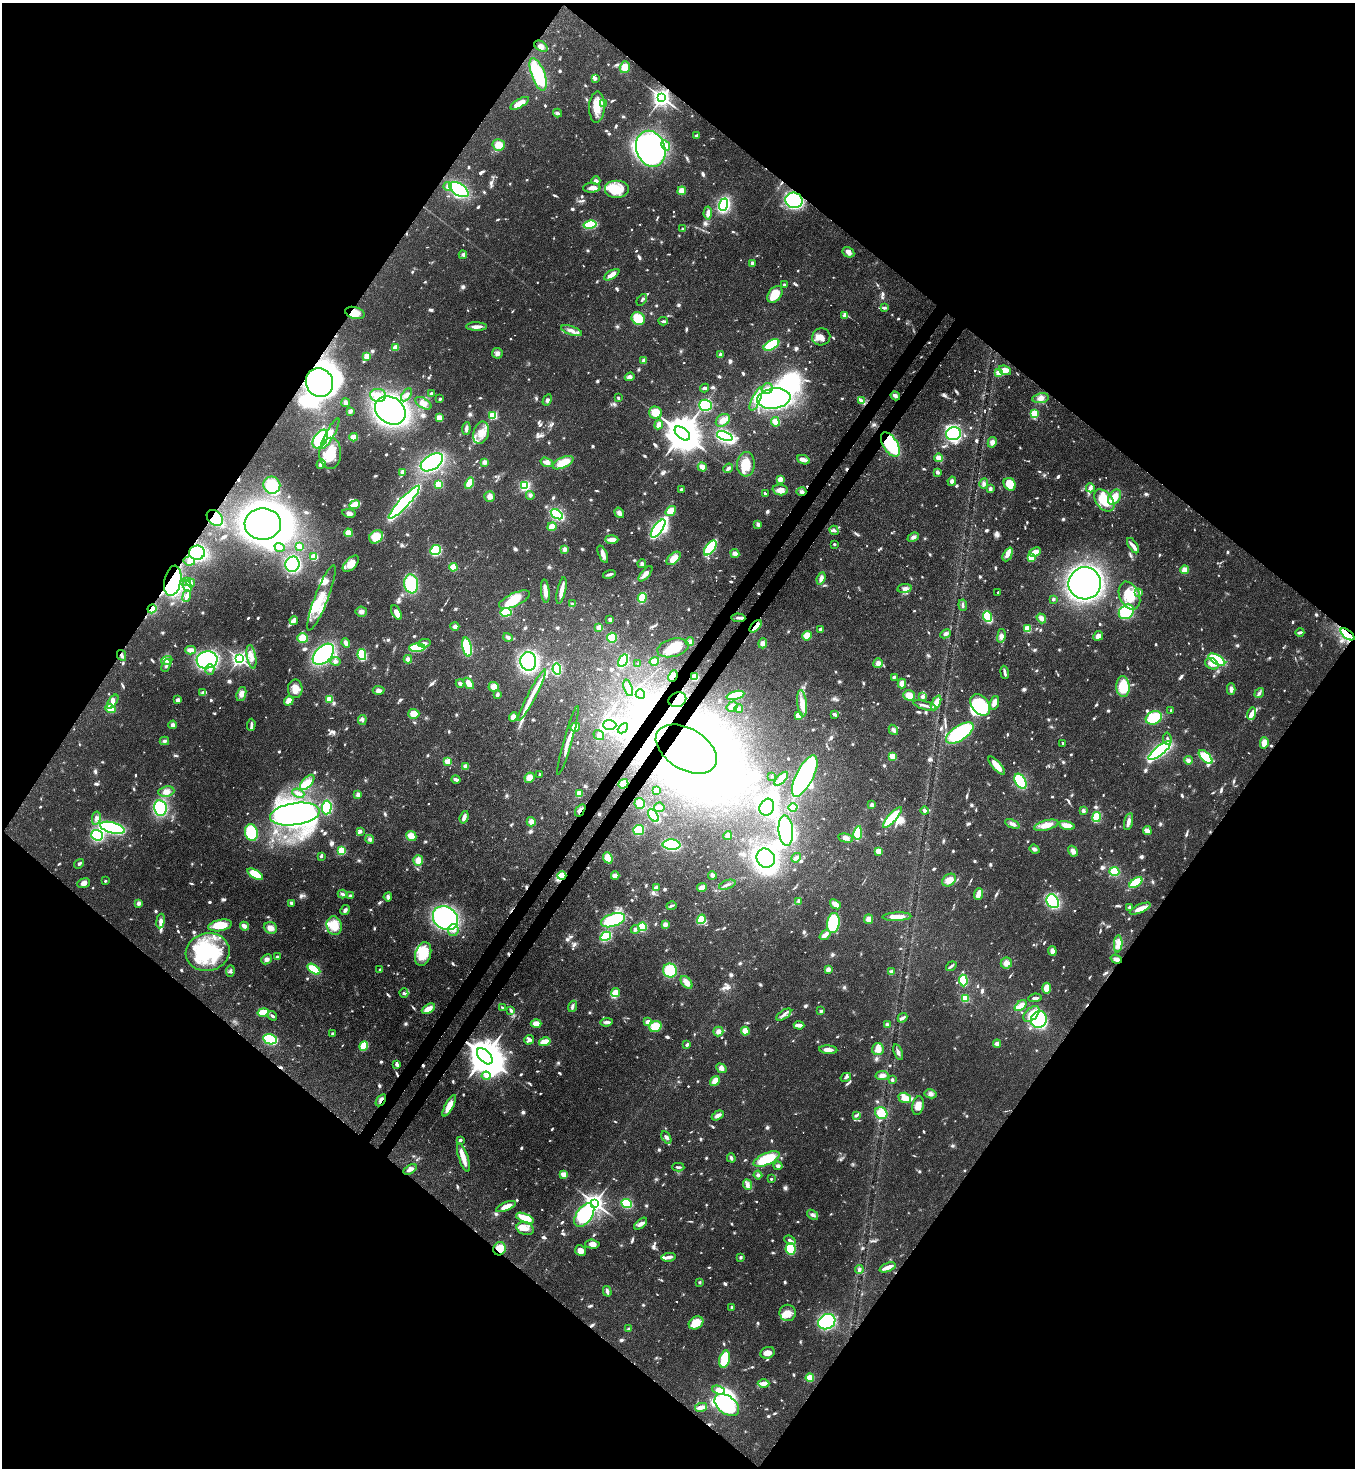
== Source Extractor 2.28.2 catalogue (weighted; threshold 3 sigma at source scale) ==
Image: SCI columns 371-5782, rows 71-5932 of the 6011 x 5990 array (HDU 1 of 3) = the unmasked area's bounding box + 8 px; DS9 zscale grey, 4 x 4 block average (1 PNG px = mean of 4 x 4 image px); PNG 1357 x 1470 px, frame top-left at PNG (2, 3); each listed source drawn as its Kron ellipse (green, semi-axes under 4 px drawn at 4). Shown black and unused: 51% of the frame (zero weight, under 3 of 4 exposures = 7% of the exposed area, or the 3 px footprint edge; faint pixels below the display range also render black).
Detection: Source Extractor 2.28.2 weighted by HDU 2 'WHT'. Background 0.0745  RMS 0.0039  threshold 0.0174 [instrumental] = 3 sigma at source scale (4.5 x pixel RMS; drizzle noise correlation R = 1.50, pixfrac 1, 0.05/0.05 arcsec/px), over >= 5 px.
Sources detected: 1344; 3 too faint to see at this stretch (4 x 4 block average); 38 inside a brighter object's white glare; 3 cosmic-ray / hot-pixel residue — neither listed nor drawn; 11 coinciding with a brighter row at this scale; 105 inside a brighter listed object's ellipse — not listed separately; of the other 1184, all 500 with FLUX_AUTO >= 5.17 (the completeness limit of this list) listed and drawn (684 fainter detections not listed), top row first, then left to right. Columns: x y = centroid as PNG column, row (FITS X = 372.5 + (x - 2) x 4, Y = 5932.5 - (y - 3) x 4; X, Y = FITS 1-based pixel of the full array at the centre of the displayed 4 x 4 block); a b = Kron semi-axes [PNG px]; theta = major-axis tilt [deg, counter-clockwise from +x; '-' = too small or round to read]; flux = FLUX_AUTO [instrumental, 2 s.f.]
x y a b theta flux
541 46 7 4 -33 9.7
625 67 6 5 - 29
538 74 17 6 -70 130
595 78 3 2 - 12
662 98 3 3 - 1700
520 103 10 4 29 32
604 103 2 2 - 59
597 107 15 8 88 41
557 113 4 3 - 7.5
697 135 3 2 - 6.7
499 145 6 5 - 27
666 145 5 4 - 11
651 149 18 14 -69 680
596 181 4 3 - 6.9
448 186 4 4 - 7
592 188 9 4 2 15
459 189 11 6 -33 220
616 190 12 9 0 60
682 191 4 4 - 24
794 200 9 7 -14 260
724 205 6 4 70 230
708 213 6 3 86 16
590 225 7 3 12 120
683 229 2 2 - 20
848 252 6 5 - 13
463 255 4 3 - 6.3
752 263 4 3 - 7.3
612 275 8 3 31 20
784 285 3 2 - 6.2
775 294 9 6 54 51
642 300 6 2 53 5.4
884 308 4 2 - 5.9
355 313 10 6 -15 27
844 316 3 3 - 13
638 318 7 6 - 77
663 321 4 2 - 5.7
476 327 10 3 -1 16
571 331 11 4 -19 15
821 337 9 8 - 16
771 345 8 4 29 110
396 347 3 3 - 22
497 353 5 5 - 9.8
721 355 3 3 - 11
367 356 4 3 - 24
644 361 4 3 - 8.6
1005 370 6 4 -20 20
998 372 3 2 - 35
630 377 5 4 - 9
319 382 15 13 -65 1000
705 388 4 2 - 5.8
767 389 6 5 - 13
431 394 3 3 - 7.7
378 395 8 6 -6 25
406 395 7 3 56 8
895 396 5 4 - 6.7
618 398 3 2 - 6
774 398 17 10 7 530
1041 398 8 5 9 13
440 399 2 2 - 20
756 399 12 3 66 19
547 400 6 3 61 6.4
861 401 4 3 - 5.4
346 403 4 3 - 9
423 403 9 5 -32 14
705 405 6 5 - 160
390 410 16 13 -34 870
350 411 4 3 - 6.3
655 413 6 6 - 40
1034 413 2 2 - 170
493 415 2 2 - 220
439 418 4 3 - 28
723 420 7 5 35 16
775 422 5 3 - 24
659 425 5 3 - 15
466 428 6 3 84 8.6
481 433 11 7 73 32
682 433 9 5 -39 11000
330 434 17 4 61 26
953 434 7 6 - 220
725 436 8 4 -20 230
354 437 4 3 - 23
320 439 10 6 56 200
992 442 5 4 - 11
890 444 13 7 -59 230
330 453 15 11 87 68
939 458 4 3 - 15
803 460 6 3 -23 13
432 462 12 7 33 380
485 462 4 3 - 9.2
547 462 6 4 -16 15
563 463 11 5 26 41
321 464 5 4 - 11
746 464 12 9 87 51
702 467 5 4 - 15
728 468 5 3 - 6.2
402 472 4 3 - 6.5
937 472 4 3 - 6.5
780 479 4 3 - 16
952 481 4 3 - 8.9
469 483 6 3 60 41
439 484 2 2 - 170
984 484 5 4 - 7
1010 484 7 5 -51 51
272 485 9 8 - 80
525 486 4 3 - 98
1090 488 4 4 - 8.2
681 489 2 2 - 8.9
990 489 3 3 - 9
780 490 8 5 -4 22
801 492 5 4 - 7.2
765 494 3 2 - 5.2
530 495 4 4 - 5.9
490 496 5 5 - 14
1114 497 8 5 56 33
1104 500 12 8 -52 70
404 502 22 5 47 630
355 505 5 3 - 72
671 511 5 4 - 35
349 513 7 4 -10 11
619 513 5 3 - 14
557 514 7 3 -32 250
215 518 9 6 -44 76
263 524 18 15 2 1100
758 524 4 3 - 7
552 527 5 4 - 26
658 528 10 4 54 310
834 530 5 3 - 6.7
348 533 4 4 - 25
376 537 7 6 - 62
913 537 6 4 23 8.7
612 539 6 3 -2 21
834 544 2 2 - 10
1133 546 8 3 -58 15
280 547 5 3 - 6.2
300 547 4 3 - 14
710 548 9 4 53 160
565 549 3 3 - 13
436 550 5 5 - 140
1035 552 6 3 25 23
197 553 8 7 - 290
735 553 4 4 - 12
603 554 9 3 -67 14
1008 554 7 3 64 16
314 557 4 3 - 31
674 558 8 5 43 28
1031 558 2 2 - 110
189 561 6 4 -10 17
293 564 7 7 - 230
351 564 10 5 45 33
642 564 4 4 - 5.8
453 567 4 3 - 35
1185 570 4 4 - 19
609 574 6 2 14 8.5
646 574 9 3 49 15
821 578 6 4 69 12
173 581 15 8 78 230
187 582 2 2 - 17
191 583 4 3 - 5.2
1085 583 16 16 - 890
411 584 9 7 -82 120
187 586 6 3 -68 11
905 588 7 4 9 11
561 590 13 2 77 29
545 591 12 3 -85 24
998 592 2 2 - 5.3
1139 592 3 2 - 7.5
187 596 6 2 69 19
1129 596 15 10 -66 66
321 598 35 6 69 59
642 598 5 3 - 87
1053 599 2 2 - 8.3
514 600 16 6 24 60
572 604 4 3 - 5.2
963 605 6 2 -86 5.5
152 609 5 3 - 40
361 612 6 5 - 11
396 612 8 3 -61 29
506 612 5 4 - 140
1126 612 8 6 41 110
988 617 5 3 - 120
738 618 7 2 -3 7.7
1041 618 5 4 - 11
610 619 3 3 - 7.6
294 620 4 4 - 6.4
455 626 4 3 - 9.8
756 626 7 3 47 34
599 627 3 3 - 18
820 629 3 3 - 6.9
1028 629 2 2 - 170
1300 632 4 3 - 5.9
946 634 5 3 - 7.1
1347 634 8 3 -39 210
807 636 5 4 - 32
1001 636 7 4 81 10
1098 636 5 4 - 11
508 637 5 3 - 9.7
303 638 5 5 - 43
612 638 5 5 - 36
690 642 4 4 - 14
346 643 5 3 - 13
424 643 6 3 10 7.9
763 643 5 4 - 11
467 647 9 4 -77 140
417 648 8 3 2 120
673 648 16 9 15 57
190 650 5 3 - 23
323 654 13 8 44 330
121 655 6 2 -62 7.7
362 655 5 3 - 130
251 657 12 4 -79 20
239 659 3 2 - 950
408 659 4 3 - 8.2
167 660 6 4 22 8.9
207 660 10 8 12 330
1217 660 9 4 -30 120
336 661 5 4 - 6.8
528 661 9 8 - 410
623 661 6 3 60 210
654 661 5 4 - 23
878 663 5 4 - 12
638 664 2 2 - 6.6
1212 664 7 5 -29 18
166 666 7 2 69 5.9
210 669 5 4 - 8
557 669 6 3 -80 140
1004 672 6 2 -81 6.9
673 676 6 4 65 21
695 677 3 3 - 40
894 677 4 3 - 5.3
460 683 4 3 - 7.1
469 683 6 4 -52 23
902 683 5 4 - 16
1123 686 10 6 -88 92
494 687 5 4 - 20
628 688 8 3 -72 9
295 689 9 7 89 24
1231 689 5 3 - 10
379 690 6 3 -3 11
203 693 2 2 - 43
1259 693 5 3 - 8
241 694 7 4 72 15
497 694 4 3 - 6.1
640 694 5 4 - 85
532 695 28 3 62 33
735 695 9 4 15 58
909 695 6 5 - 25
923 697 4 3 - 8
329 699 2 2 - 140
178 700 4 3 - 8.9
677 700 9 7 22 69
289 701 5 4 - 23
113 702 8 4 56 12
802 703 13 4 -84 28
936 703 8 4 63 23
994 703 7 4 72 17
925 705 12 2 -15 12
980 705 12 8 -53 150
732 707 6 4 33 9.9
110 708 5 4 - 40
739 709 4 3 - 8.1
1171 710 2 2 - 9.8
414 714 5 5 - 29
834 714 4 2 - 8.9
1251 714 6 4 73 13
798 715 3 2 - 33
513 717 5 4 - 15
1154 718 8 6 25 100
362 720 5 3 - 5.8
173 725 4 4 - 7.6
251 725 6 2 87 6.1
610 725 6 5 - 140
575 727 5 3 - 31
623 728 6 4 42 190
893 730 5 4 - 6.8
960 733 16 7 33 190
599 735 6 4 -36 8.4
1167 739 6 2 -80 6.1
568 740 36 3 74 26
164 741 5 4 - 5.3
1264 743 5 3 - 25
1063 744 3 2 - 5.8
686 749 33 20 -31 2100
1160 750 14 4 39 360
893 756 2 2 - 130
1206 757 9 4 -45 83
1188 760 4 4 - 8.1
448 761 2 2 - 140
997 765 11 3 -48 32
466 766 4 4 - 11
540 774 2 2 - 9.7
772 776 2 2 - 11
805 776 22 8 63 440
529 778 5 4 - 20
781 779 9 4 46 19
456 780 5 3 - 9
1020 781 8 5 -61 140
307 782 9 5 47 18
623 784 5 4 - 23
656 791 3 3 - 21
166 792 8 5 8 17
298 793 6 2 -23 8.4
579 794 3 3 - 42
358 795 3 3 - 13
640 803 5 5 - 23
872 805 4 3 - 7.2
327 807 7 5 85 130
659 807 5 4 - 10
767 807 9 7 64 210
160 808 8 6 -79 190
793 808 4 2 - 60
580 810 7 2 56 7.5
925 811 4 3 - 7
1083 811 4 3 - 7.3
295 814 25 11 9 650
653 815 7 4 -55 120
464 817 6 3 72 11
1097 817 5 3 - 78
96 818 7 4 79 9.1
892 818 13 4 48 110
1128 821 9 2 76 18
531 822 4 4 - 15
1012 824 7 4 -23 10
1046 825 12 5 15 27
1067 825 8 4 -14 26
112 828 12 5 -15 330
639 830 5 5 - 85
360 831 4 3 - 5.6
786 831 15 7 -85 250
1147 831 4 3 - 12
251 832 8 6 -75 120
858 833 7 3 81 120
97 835 6 5 - 150
728 835 4 4 - 8.3
411 836 5 4 - 27
846 838 7 4 -11 14
370 839 4 4 - 7.2
671 845 9 5 -2 170
1034 849 5 3 - 7.7
341 851 3 2 - 84
878 851 3 3 - 31
1073 851 6 4 -58 12
321 856 3 2 - 5.8
608 858 6 4 -68 35
766 858 10 9 - 480
796 858 5 3 - 8.1
418 860 5 5 - 22
79 864 5 3 - 5.3
1114 872 5 4 - 51
255 874 8 4 -31 59
712 875 4 4 - 8.2
562 876 4 3 - 54
615 876 4 3 - 16
949 880 7 5 38 24
105 881 2 2 - 9.8
84 883 7 4 20 12
1136 883 7 3 35 110
727 885 8 2 19 6.6
702 887 5 3 - 15
656 888 4 3 - 9.7
342 894 4 3 - 6.6
978 894 6 3 69 34
350 896 3 3 - 5.5
388 897 4 3 - 8.4
799 901 4 3 - 7
1053 901 7 5 -56 210
139 903 4 4 - 7.4
291 903 3 3 - 5.5
835 904 6 3 -38 26
672 906 5 3 - 5.2
1129 907 3 2 - 5.6
1140 909 11 4 24 25
345 910 5 3 - 6.6
897 917 14 3 2 31
445 918 13 11 -37 390
701 919 5 4 - 55
868 919 5 4 - 14
613 920 12 6 18 150
161 921 7 4 81 11
833 923 10 6 83 120
220 925 12 5 11 59
665 925 4 3 - 11
244 926 4 2 - 19
334 926 9 7 -78 47
642 927 4 4 - 77
270 928 7 5 -21 17
635 929 4 3 - 7
453 930 6 5 - 14
825 935 6 3 37 15
606 936 5 4 - 110
1118 944 8 4 86 25
1052 951 5 3 - 16
208 952 22 19 11 190
423 954 12 8 73 76
277 957 3 2 - 8.7
266 959 5 5 - 9.9
1116 959 6 3 -19 12
1006 963 5 5 - 17
951 966 6 2 36 7
314 969 7 3 -33 93
380 969 2 2 - 5.6
828 969 4 3 - 12
670 970 7 7 - 89
230 971 6 3 85 5.5
891 972 4 3 - 8.2
963 980 6 4 -87 73
686 982 7 4 -51 21
1047 988 5 4 - 32
404 993 4 3 - 5.4
616 993 4 4 - 26
965 998 2 2 - 210
1035 998 6 3 7 7.2
572 1006 6 3 70 6
1021 1006 7 4 40 22
503 1008 3 2 - 6
428 1009 7 4 29 23
511 1010 3 2 - 6.4
821 1011 2 2 - 19
263 1013 6 3 10 74
1031 1014 9 6 44 54
784 1015 8 3 35 9.7
272 1016 5 2 - 5.6
903 1018 5 3 - 6.6
1039 1020 8 7 - 230
607 1022 6 3 6 7.7
647 1022 2 2 - 48
536 1024 5 3 - 35
799 1025 5 2 - 27
887 1025 3 3 - 7.2
655 1027 6 5 - 55
745 1031 4 3 - 29
718 1032 5 5 - 10
332 1034 3 2 - 5.5
270 1039 7 5 -12 160
529 1040 5 5 - 9.1
545 1042 6 3 14 40
997 1044 4 4 - 11
687 1045 3 2 - 7.7
364 1046 5 3 - 92
878 1049 6 6 - 24
828 1050 9 3 -5 17
898 1052 8 3 -70 8.2
485 1056 10 5 -47 11000
396 1064 4 3 - 7.5
721 1068 5 4 - 13
882 1075 6 4 9 12
486 1076 4 4 - 7
846 1077 5 2 - 6.1
892 1080 3 2 - 6.1
715 1081 5 3 - 28
931 1094 6 4 -11 9.2
905 1098 6 5 - 25
381 1100 7 2 55 8.5
449 1106 12 4 62 34
918 1106 9 5 80 20
881 1113 6 5 - 50
718 1115 6 3 30 13
856 1115 3 2 - 6.1
666 1137 7 3 -61 7
460 1140 2 2 - 7.8
463 1157 15 4 -71 27
731 1158 4 3 - 5.9
766 1159 14 6 23 95
778 1166 4 4 - 6.8
678 1167 6 2 -2 5.5
410 1169 7 3 30 13
564 1174 3 2 - 38
758 1175 4 4 - 5.5
771 1179 2 2 - 9.3
748 1185 5 3 - 8.3
595 1203 3 3 - 1800
627 1203 5 4 - 100
506 1207 10 4 23 23
584 1215 13 8 54 220
812 1215 6 3 -38 6.1
525 1218 9 4 -21 51
641 1224 8 4 40 11
525 1229 9 6 -18 24
790 1240 6 2 -21 7.3
592 1244 7 4 -4 16
500 1249 7 6 - 32
790 1249 5 5 - 110
581 1250 5 5 - 14
669 1257 7 3 7 12
740 1257 2 2 - 20
888 1267 8 2 22 23
859 1270 4 3 - 8.1
699 1282 2 2 - 15
607 1291 5 3 - 7.8
732 1307 2 2 - 23
788 1313 8 8 - 25
827 1322 9 7 29 260
696 1323 8 6 30 48
629 1329 2 2 - 15
768 1353 7 5 19 21
725 1359 9 5 77 92
810 1378 4 4 - 31
764 1384 6 4 0 14
719 1390 6 4 -23 35
727 1405 14 9 -37 220
701 1407 6 2 12 25
Overlapping masked pixels (flux is a lower limit): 21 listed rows (the first 20) at x y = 662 98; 794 200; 355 313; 319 382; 890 444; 801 492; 215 518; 197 553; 173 581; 152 609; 756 626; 1347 634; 121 655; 673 676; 677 700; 686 749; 580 810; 562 876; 485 1056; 381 1100
Diffuse or blended objects may show on this block-average render without a row.